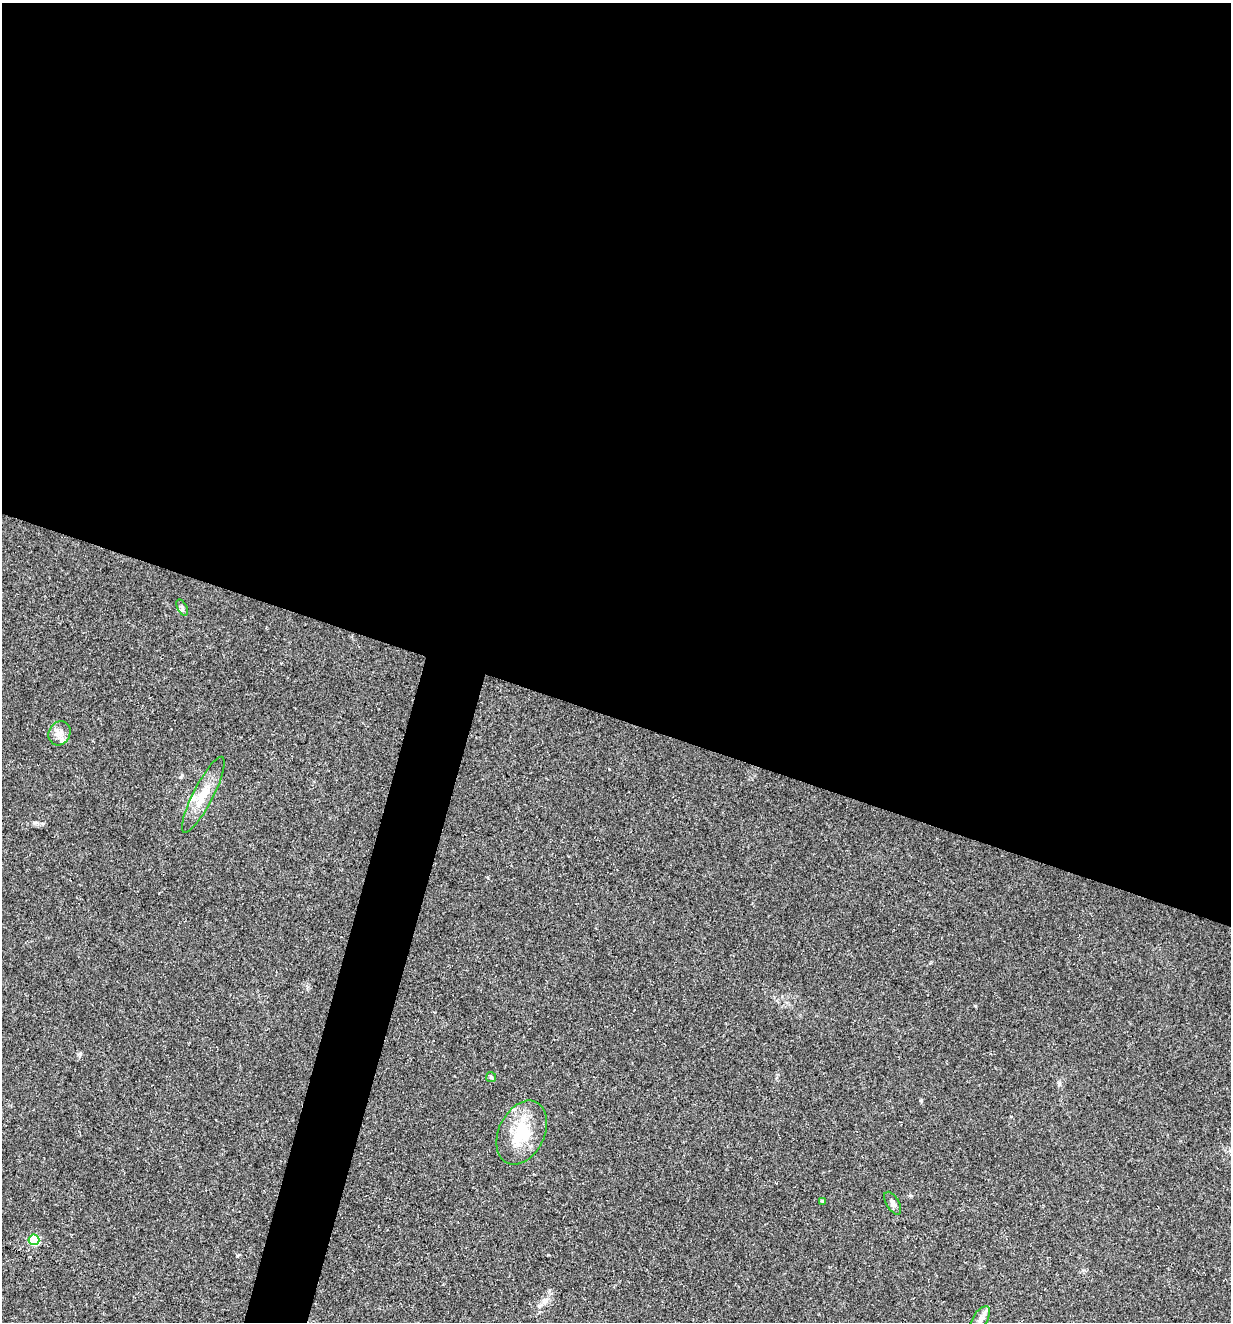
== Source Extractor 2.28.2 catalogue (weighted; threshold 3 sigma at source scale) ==
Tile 3 of 4 x 4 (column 3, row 1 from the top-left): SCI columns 2713-3941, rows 3961-5280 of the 5297 x 5282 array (HDU 1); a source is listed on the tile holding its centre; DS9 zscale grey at full resolution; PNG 1233 x 1324 px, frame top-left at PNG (2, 3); each listed source drawn as its Kron ellipse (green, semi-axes under 4 px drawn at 4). Shown black and unused: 57% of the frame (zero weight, under 3 of 5 exposures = <1% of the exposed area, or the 3 px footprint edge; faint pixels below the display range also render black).
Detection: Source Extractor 2.28.2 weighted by HDU 2 'WHT'; one run over the whole footprint, this tile lists its part. Background 0.107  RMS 0.0066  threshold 0.0299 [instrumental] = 3 sigma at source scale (4.5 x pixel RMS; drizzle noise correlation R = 1.50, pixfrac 1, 0.05/0.05 arcsec/px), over >= 5 px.
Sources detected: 9; all 9 listed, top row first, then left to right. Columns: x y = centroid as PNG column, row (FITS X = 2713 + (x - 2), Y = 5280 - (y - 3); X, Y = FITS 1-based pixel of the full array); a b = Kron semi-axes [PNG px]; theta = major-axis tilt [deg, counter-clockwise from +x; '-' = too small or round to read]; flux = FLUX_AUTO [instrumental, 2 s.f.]
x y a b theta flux
182 607 9 4 -64 1.4
59 733 12 10 62 4.9
203 795 42 10 63 15
491 1077 5 5 - 1
522 1133 34 23 64 29
823 1201 4 4 - 1.2
893 1203 12 6 -59 3
34 1240 5 5 - 44
980 1319 15 7 59 3.7